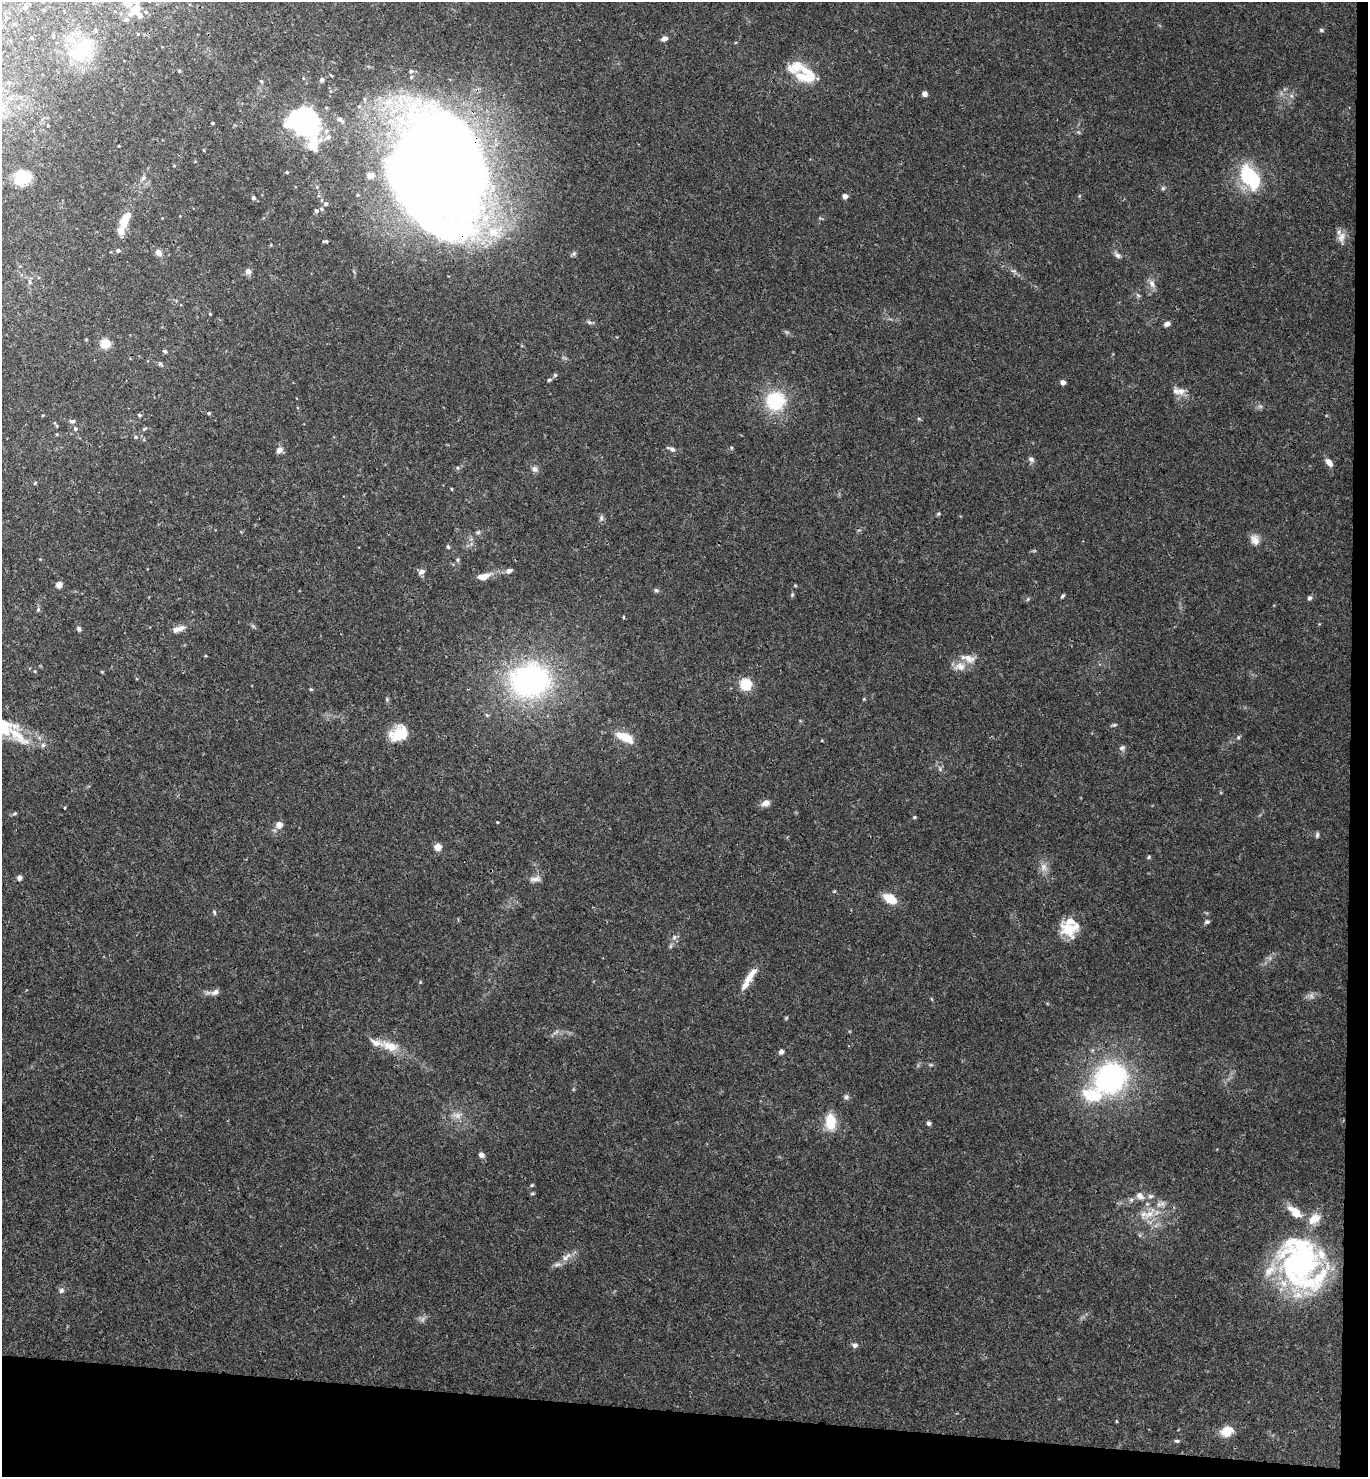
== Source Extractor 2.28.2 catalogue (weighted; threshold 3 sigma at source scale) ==
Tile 9 of 3 x 3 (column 3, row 3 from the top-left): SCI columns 2893-4258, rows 10-1484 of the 4516 x 4442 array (HDU 1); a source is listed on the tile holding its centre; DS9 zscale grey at full resolution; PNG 1370 x 1479 px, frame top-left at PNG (2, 2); no overlay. Shown black and unused: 6% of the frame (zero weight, under 3 of 4 exposures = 6% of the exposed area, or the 3 px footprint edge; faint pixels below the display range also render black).
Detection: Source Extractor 2.28.2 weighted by HDU 2 'WHT'; one run over the whole footprint, this tile lists its part. Background 0.0362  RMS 0.0029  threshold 0.0131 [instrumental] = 3 sigma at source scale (4.5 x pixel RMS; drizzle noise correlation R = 1.50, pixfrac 1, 0.05/0.05 arcsec/px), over >= 5 px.
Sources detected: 157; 1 too faint to see at this stretch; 1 inside a brighter object's white glare — not listed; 19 inside a brighter listed object's ellipse — not listed separately; the other 136 listed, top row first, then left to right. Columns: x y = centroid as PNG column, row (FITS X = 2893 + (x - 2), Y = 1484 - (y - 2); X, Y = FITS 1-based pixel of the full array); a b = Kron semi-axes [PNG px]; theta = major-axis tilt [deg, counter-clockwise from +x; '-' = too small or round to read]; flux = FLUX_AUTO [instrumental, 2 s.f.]
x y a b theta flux
125 2 8 8 - 1.4
132 12 17 8 58 3.2
140 16 7 5 -46 1.1
6 18 4 2 - 0.25
1321 30 5 4 - 0.41
138 34 4 2 - 0.2
664 39 6 5 - 1.4
83 49 39 19 61 13
179 71 4 4 - 0.3
411 71 5 4 - 0.45
806 76 28 20 -16 9.6
322 80 5 5 - 0.76
261 81 5 3 - 0.32
925 94 5 5 - 1.4
340 119 10 6 -39 1.1
304 121 19 16 -2 91
212 123 3 2 - 0.38
48 125 3 3 - 0.3
313 143 24 15 79 7.7
287 172 4 3 - 0.36
440 172 96 75 -73 550
22 177 18 17 - 7.3
1250 177 27 16 -55 20
143 178 8 4 53 0.6
1163 188 5 5 - 0.44
845 196 4 4 - 2
253 198 5 4 - 0.44
326 204 5 5 - 0.7
321 209 5 4 - 0.47
316 211 5 4 - 0.58
126 216 19 7 42 3
121 231 11 8 -80 2.3
1341 237 16 9 87 2.1
325 241 6 3 1 0.5
118 250 5 5 - 0.54
158 252 10 7 -55 1.4
1118 255 8 6 -44 0.9
248 271 5 5 - 1.9
1013 271 7 4 0 0.49
30 282 7 5 -75 0.65
1152 283 12 7 -72 1.6
1138 295 7 4 -45 0.5
210 314 4 3 - 0.26
589 322 7 4 -44 0.55
1167 324 6 5 - 1.5
105 344 11 10 - 3.5
165 351 5 4 - 0.49
160 363 8 4 -47 0.54
549 380 5 4 - 0.44
1063 382 4 4 - 1.9
1181 391 12 9 -6 2
775 401 21 20 - 15
1260 406 7 4 -18 0.51
209 413 4 4 - 0.49
139 415 4 4 - 0.54
72 421 8 4 1 0.62
75 429 5 5 - 0.57
144 429 8 4 35 0.46
135 437 6 4 -1 0.47
672 449 8 5 -33 0.95
279 450 7 6 - 1.6
1031 459 9 6 -44 0.87
1329 462 10 6 -51 1.8
457 468 5 3 - 0.35
535 469 8 7 - 1
35 483 4 3 - 0.28
452 489 5 3 - 0.24
938 514 6 4 19 0.35
601 518 7 6 - 0.73
478 532 6 4 1 0.46
1255 540 15 9 -61 2.1
448 547 5 4 - 0.48
458 560 6 5 - 0.48
421 571 6 5 - 1.6
509 571 7 5 26 1
483 576 16 8 13 2.7
59 585 7 6 - 1.2
795 585 5 3 - 0.29
656 590 6 5 - 0.49
792 595 5 4 - 0.38
1062 596 6 4 38 0.42
1309 598 6 5 - 0.67
38 609 5 5 - 0.45
623 617 4 3 - 0.6
180 628 12 7 27 1.7
79 629 6 5 - 0.67
960 666 16 11 -1 2.9
530 680 44 36 8 62
746 684 11 11 - 6.3
311 689 5 4 - 0.38
487 715 6 4 -34 0.37
1114 725 6 4 20 0.45
16 734 67 23 -24 17
399 734 22 16 26 7.3
626 737 19 9 -24 6.2
1238 737 5 5 - 0.42
1122 748 8 6 38 0.77
766 803 11 7 18 1.7
15 813 6 4 30 0.42
914 817 5 4 - 0.34
497 822 3 2 - 0.23
279 825 7 7 - 2.2
1317 835 8 5 80 0.55
438 847 5 5 - 3.8
1149 857 5 3 - 0.32
1043 867 11 9 76 1.9
19 878 6 5 - 0.98
535 879 16 6 7 1.4
890 899 13 8 -30 6
214 912 7 4 -71 0.44
1207 922 6 5 - 0.68
1069 929 22 17 -5 7.3
674 937 6 6 - 0.73
749 977 30 7 54 4.1
215 992 11 7 35 1.2
390 1046 27 12 -22 5.4
781 1052 5 5 - 0.98
1111 1077 34 29 43 49
846 1097 7 6 - 0.73
457 1115 10 8 -13 1.6
830 1122 16 10 -87 7.3
929 1123 4 4 - 1.2
481 1155 6 5 - 1.2
532 1185 5 4 - 0.32
532 1193 6 4 1 0.36
1140 1196 10 8 -44 1.7
1150 1196 7 6 - 0.72
1295 1212 20 9 -40 4.5
1149 1214 16 8 25 3.5
1314 1219 17 11 33 4
566 1257 18 7 42 2.4
1296 1265 61 42 -45 54
61 1290 6 6 - 0.79
855 1345 6 6 - 0.92
1227 1431 14 11 19 4.2
1177 1441 6 4 -14 0.43
Overlapping masked pixels (flux is a lower limit): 2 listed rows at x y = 440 172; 566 1257
Isophote crosses this tile's border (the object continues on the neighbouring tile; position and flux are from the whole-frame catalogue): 2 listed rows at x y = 125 2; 16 734